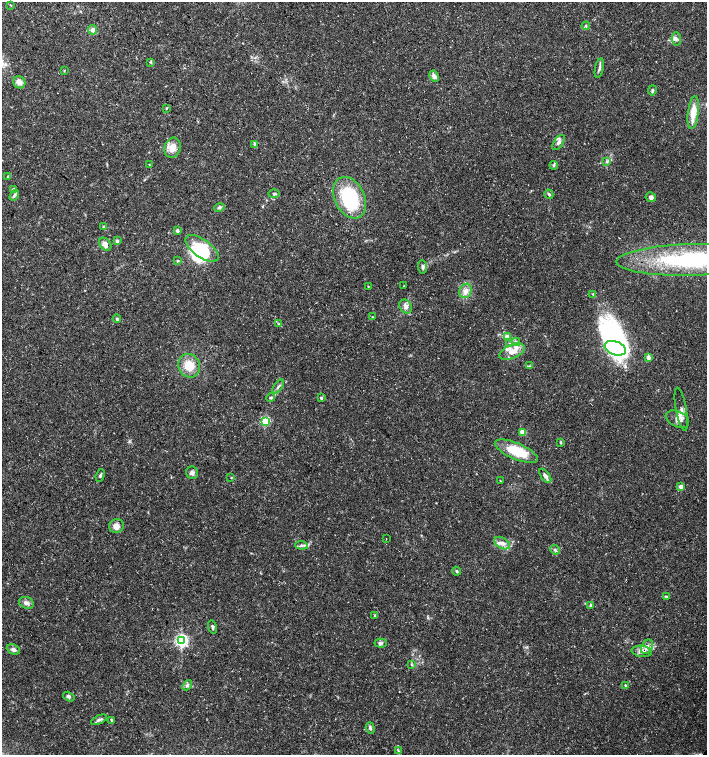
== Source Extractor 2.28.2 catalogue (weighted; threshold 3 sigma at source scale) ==
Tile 11 of 4 x 4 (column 3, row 3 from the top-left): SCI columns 3048-4457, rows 1506-3010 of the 6026 x 6025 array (HDU 1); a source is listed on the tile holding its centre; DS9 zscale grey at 2 x 2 block average (1 PNG px = mean of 2 x 2 image px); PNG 709 x 757 px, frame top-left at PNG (2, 2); each listed source drawn as its Kron ellipse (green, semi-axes under 4 px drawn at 4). Shown black and unused: <1% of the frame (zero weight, under 3 of 5 exposures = <1% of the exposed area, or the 3 px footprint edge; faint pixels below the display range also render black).
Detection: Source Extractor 2.28.2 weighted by HDU 2 'WHT'; one run over the whole footprint, this tile lists its part. Background 0.0583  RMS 0.003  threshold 0.0134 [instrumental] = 3 sigma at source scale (4.5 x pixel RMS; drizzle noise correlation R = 1.50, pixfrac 1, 0.0396/0.0396 arcsec/px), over >= 5 px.
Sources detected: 99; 4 inside a brighter object's white glare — neither listed nor drawn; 6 inside a brighter listed object's ellipse — not listed separately; the other 89 listed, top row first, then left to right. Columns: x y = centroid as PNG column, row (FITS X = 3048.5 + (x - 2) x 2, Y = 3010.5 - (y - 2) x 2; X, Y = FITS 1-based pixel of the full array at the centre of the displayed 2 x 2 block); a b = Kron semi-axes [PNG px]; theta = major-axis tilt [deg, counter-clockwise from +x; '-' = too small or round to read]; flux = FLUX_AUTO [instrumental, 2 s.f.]
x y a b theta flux
11 5 3 2 - 0.47
586 26 4 3 - 0.91
93 30 4 4 - 3.3
676 39 7 4 -86 2.1
151 62 4 3 - 0.86
599 68 10 3 77 2.1
64 70 3 2 - 0.37
434 76 6 4 -63 3
19 82 6 5 - 4.4
652 90 5 3 - 1.2
166 108 3 2 - 0.53
693 112 16 5 83 13
559 142 9 4 53 2.5
254 144 4 3 - 0.87
172 148 10 8 72 8
607 161 4 3 - 1
149 164 3 2 - 0.33
554 165 4 3 - 0.94
8 176 3 2 - 0.55
13 190 3 3 - 3.5
274 194 6 3 1 1
549 194 5 3 - 1.1
14 195 6 4 56 1.6
651 197 5 4 - 2.2
350 198 22 15 -65 59
219 207 5 4 - 1.5
103 227 3 3 - 0.55
177 231 3 3 - 2.2
117 241 4 3 - 1.5
105 244 7 5 -51 4.9
202 248 19 9 -35 17
691 260 75 16 1 110
178 261 3 3 - 0.81
423 267 7 4 -86 1.9
404 286 2 2 - 0.36
368 287 2 2 - 0.44
466 291 7 6 - 4.3
593 294 3 3 - 0.65
406 306 7 6 - 3.2
372 317 2 2 - 0.42
117 319 4 3 - 0.97
279 324 4 3 - 0.83
507 336 4 4 - 4.8
516 342 4 4 - 1.2
510 343 3 3 - 0.78
615 348 11 6 -22 140
512 352 13 6 24 7.6
648 358 4 3 - 2.9
189 366 12 10 -67 13
529 366 3 2 - 0.54
278 387 8 3 53 1.6
271 398 4 3 - 1.2
321 398 3 2 - 1.5
681 409 22 5 -80 4.1
677 419 12 7 -26 5.4
265 421 3 3 - 66
522 432 3 3 - 6.8
561 442 4 3 - 0.77
516 451 23 8 -23 27
192 473 6 6 - 2.4
100 475 6 3 69 1.3
545 476 8 4 -54 2.2
231 478 3 2 - 0.38
500 481 2 2 - 0.28
681 487 4 3 - 3.1
116 526 7 7 - 4.4
386 539 2 2 - 0.34
502 543 8 5 -29 3.7
302 545 6 4 -5 1.8
555 550 5 4 - 1.5
456 571 4 3 - 1.1
666 596 4 3 - 0.85
26 603 7 5 -22 3.1
591 605 3 3 - 0.95
375 615 3 2 - 0.55
212 627 6 3 -75 1.7
181 640 4 4 - 170
381 643 6 4 -4 1.6
647 647 8 5 61 3.2
13 649 7 4 -24 2.2
642 651 10 5 -7 4.5
411 665 3 2 - 0.55
187 685 5 4 - 1.8
625 685 2 2 - 0.73
69 697 6 3 -32 1.7
99 720 9 3 22 1.8
111 720 3 2 - 0.85
370 728 6 3 -72 1.6
398 751 4 2 - 0.65
Isophote crosses this tile's border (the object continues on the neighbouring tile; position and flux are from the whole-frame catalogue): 2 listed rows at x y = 693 112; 691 260
Diffuse or blended objects may show on this block-average render without a row.